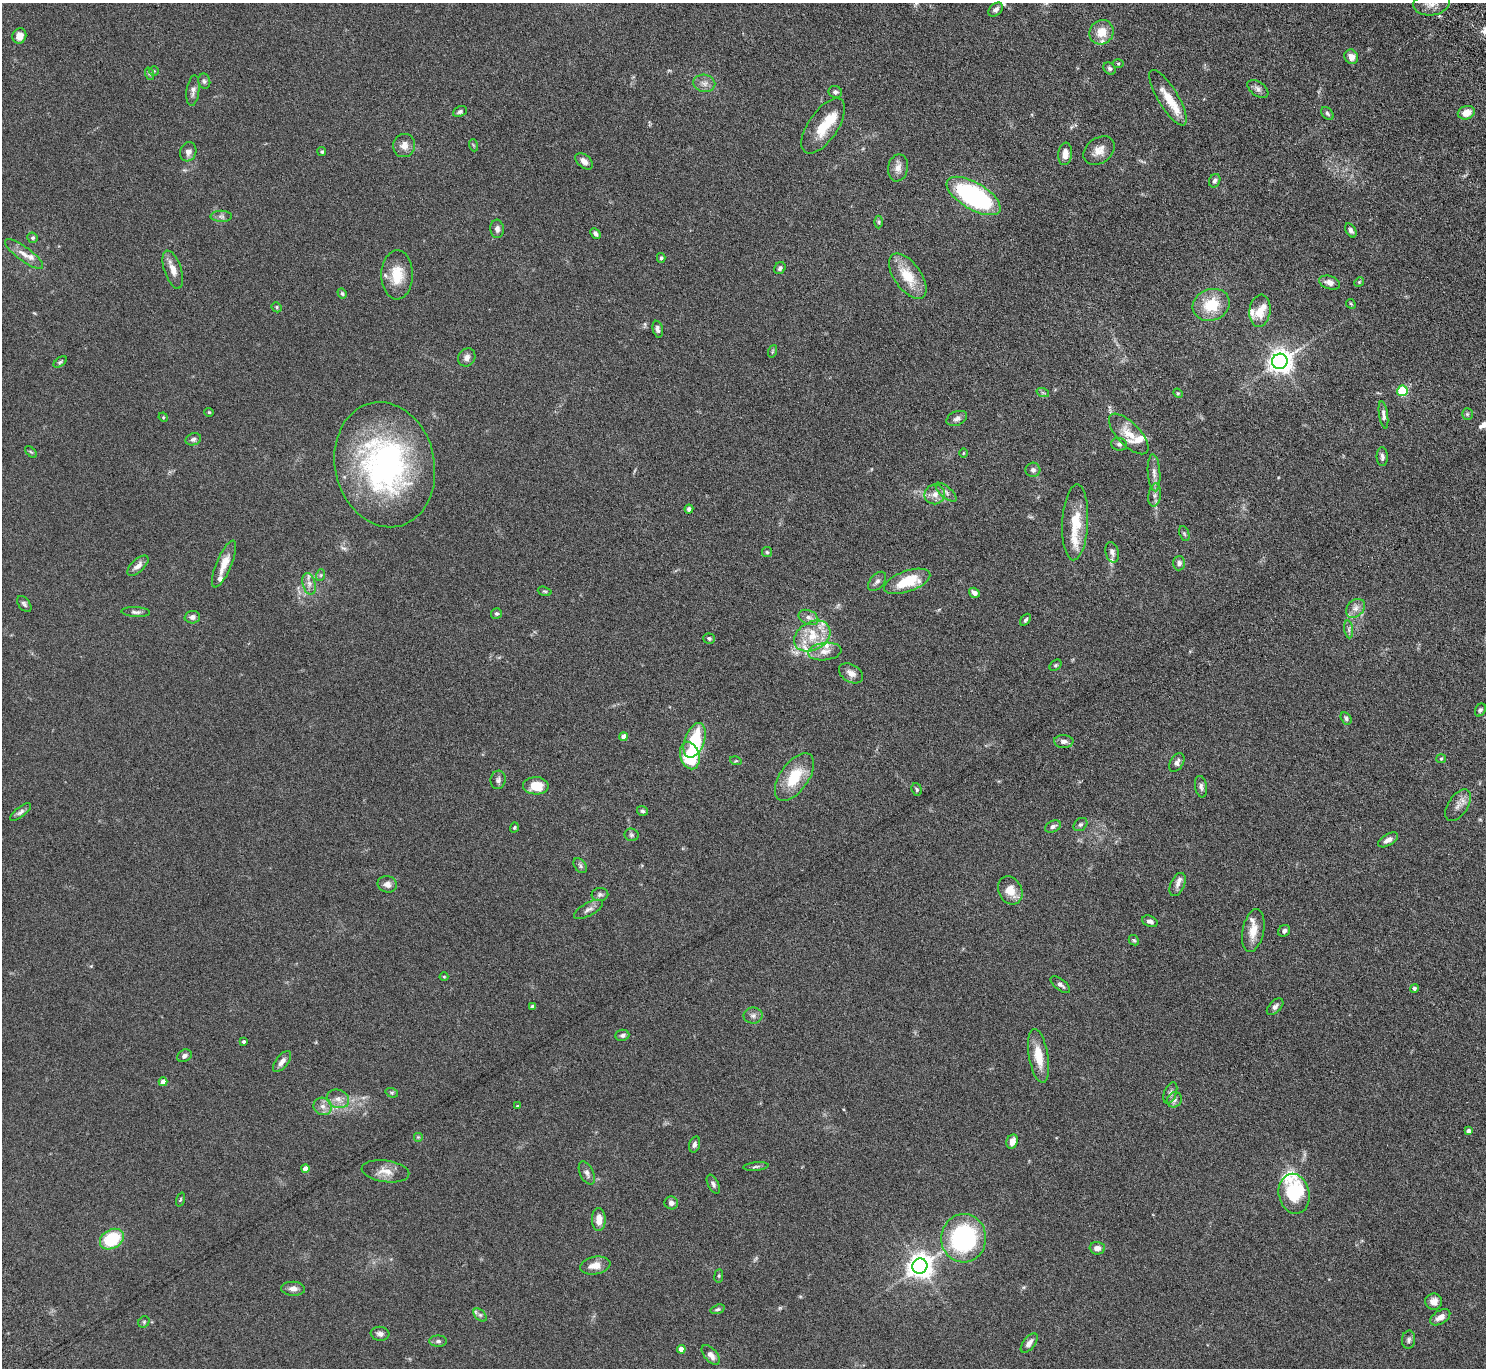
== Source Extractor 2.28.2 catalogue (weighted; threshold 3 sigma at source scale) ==
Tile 10 of 4 x 4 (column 2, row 3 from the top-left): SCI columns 1536-3019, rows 1559-2924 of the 6037 x 5985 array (HDU 1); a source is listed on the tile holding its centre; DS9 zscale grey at full resolution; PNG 1488 x 1370 px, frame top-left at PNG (2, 3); each listed source drawn as its Kron ellipse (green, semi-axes under 4 px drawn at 4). Nothing masked; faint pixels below the display range render black.
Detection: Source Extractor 2.28.2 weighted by HDU 2 'WHT'; one run over the whole footprint, this tile lists its part. Background 0.0883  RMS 0.0051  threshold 0.021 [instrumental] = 3 sigma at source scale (4.09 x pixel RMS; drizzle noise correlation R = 1.36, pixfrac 0.8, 0.05/0.05 arcsec/px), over >= 5 px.
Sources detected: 202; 2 too faint to see at this stretch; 3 inside a brighter object's white glare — neither listed nor drawn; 16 inside a brighter listed object's ellipse — not listed separately; the other 181 listed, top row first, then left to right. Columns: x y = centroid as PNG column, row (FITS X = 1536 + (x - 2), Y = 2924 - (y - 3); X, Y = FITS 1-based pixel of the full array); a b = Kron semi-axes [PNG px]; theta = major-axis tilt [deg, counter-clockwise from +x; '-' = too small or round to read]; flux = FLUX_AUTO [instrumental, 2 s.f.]
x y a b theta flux
1432 3 18 12 10 5.6
996 9 8 5 44 1.7
1101 32 12 11 - 6.8
19 36 8 7 - 3.7
1351 57 7 6 - 3.4
1118 63 5 3 - 0.49
1110 68 7 5 -44 0.99
154 71 5 4 - 0.52
150 74 6 4 -71 0.66
204 81 7 6 - 0.96
704 83 11 8 -10 2.5
1258 89 12 7 -36 1.7
193 91 15 6 83 2
835 92 7 6 - 1.2
1168 98 32 10 -59 9.1
460 112 7 5 25 1.1
1327 113 7 5 -50 0.93
1466 113 9 6 19 4.8
823 126 32 14 56 12
404 145 12 11 - 3.5
473 145 6 3 -71 0.52
1099 151 17 12 36 4.9
188 152 10 8 71 2.2
322 152 4 4 - 0.68
1065 154 11 7 83 4.3
584 161 10 6 -41 2.3
898 168 14 10 78 3.3
1215 181 7 5 66 1.3
974 196 30 13 -31 74
221 216 10 5 -1 1.3
879 222 6 4 -90 0.69
497 229 9 7 -86 1.8
1351 230 8 5 -57 1.3
595 234 6 4 -46 1.2
33 238 5 5 - 0.83
24 254 23 7 -36 4.1
661 258 5 4 - 0.7
780 268 6 5 - 1.1
173 270 20 8 -71 4.3
397 275 24 16 89 11
908 276 26 13 -55 13
1359 282 5 4 - 0.51
1329 283 11 6 -18 2.6
342 293 5 4 - 0.67
1351 304 5 4 - 0.49
1211 305 19 15 21 14
277 307 5 4 - 0.66
1260 311 16 10 83 6
658 329 8 5 -78 1.5
773 351 6 4 70 0.62
467 357 9 8 - 2.1
1280 361 8 7 - 380
60 362 7 4 36 0.7
1402 391 5 5 - 29
1043 393 6 4 -19 0.68
1178 393 5 4 - 0.5
209 412 4 4 - 0.48
1467 414 6 5 - 0.73
1383 415 14 4 -82 1.5
163 417 5 4 - 0.45
957 418 11 7 23 1.8
1129 434 26 11 -46 7.5
193 439 8 6 19 1.2
1119 444 8 6 -11 1.4
31 452 7 4 -44 0.58
963 453 5 3 - 0.41
1382 457 9 5 -86 1.4
385 465 63 49 -77 110
1033 470 7 7 - 1.6
1154 473 18 6 -86 2.8
946 492 13 5 -41 1.7
935 494 10 10 - 3.7
1155 495 12 6 82 1.9
689 509 4 4 - 1.2
1075 522 38 13 87 14
1184 534 8 4 -69 0.69
767 552 5 5 - 0.65
1112 552 10 6 -77 1.7
1179 563 7 6 - 1.6
224 564 25 7 67 5.7
138 566 13 6 43 2.6
321 575 6 4 71 0.61
877 581 11 7 48 1.7
907 581 24 10 19 15
309 584 11 6 -75 2.3
545 591 7 4 -18 0.66
974 593 5 4 - 2.1
24 604 9 5 -53 1.1
1355 608 11 8 45 2.7
136 612 14 5 -2 1.5
496 613 5 5 - 0.85
192 617 7 6 - 1.9
808 617 10 7 -25 2.1
1025 620 7 4 50 0.89
1349 629 9 4 -82 1.1
812 636 19 14 31 11
709 638 6 5 - 0.86
825 651 17 9 7 4
1055 665 7 4 40 0.73
851 673 13 8 -31 3.1
1480 710 7 5 60 0.89
1346 718 7 5 -59 0.92
624 737 4 4 - 3.1
695 740 18 10 70 20
1064 741 10 6 -3 2.1
690 755 14 9 -74 20
1441 759 5 4 - 0.59
736 761 6 3 -16 0.5
1177 762 10 6 59 1.8
794 777 27 14 55 15
498 780 9 7 81 1.4
536 786 13 8 -2 9
1201 787 11 6 -81 1.5
917 789 6 5 - 0.82
1458 805 18 10 57 3.5
642 811 6 5 - 0.78
20 812 13 5 39 1.5
1080 825 7 6 - 0.99
1053 826 8 5 26 1.4
514 827 5 4 - 0.62
631 835 7 6 - 0.97
1388 840 11 5 31 2.3
580 866 8 5 -51 1
387 884 10 8 -14 2.1
1177 884 12 7 67 2.1
1010 890 15 11 -62 5.7
600 895 8 6 8 1.2
588 909 16 6 28 2.1
1150 921 8 5 -22 1.8
1253 931 22 10 79 6.5
1284 931 6 5 - 1.4
1134 940 6 4 -42 0.64
444 977 4 4 - 0.46
1060 985 11 5 -37 1.7
1414 988 4 4 - 0.89
532 1006 3 3 - 0.85
1275 1007 10 6 45 1.6
753 1016 9 8 - 1.8
622 1035 7 5 8 1.2
243 1042 3 3 - 0.8
184 1056 8 5 31 1.4
1038 1056 27 9 -80 9.5
282 1062 12 6 51 2.4
163 1082 4 4 - 3.1
392 1093 6 4 -17 0.67
1170 1093 11 6 70 1.5
338 1099 11 9 -21 3.4
1174 1100 8 7 - 1.6
323 1106 9 8 - 2.7
517 1106 3 3 - 0.37
1468 1131 4 4 - 1.9
418 1137 5 5 - 0.62
1012 1142 7 5 69 4.1
694 1144 8 5 73 1.3
756 1167 12 3 6 0.94
305 1169 4 4 - 3.8
385 1171 24 10 -8 5.5
587 1173 12 6 -64 1.8
713 1184 10 5 -64 1.4
1294 1194 20 15 -78 16
180 1200 7 3 71 0.52
671 1203 7 6 - 1.9
599 1220 11 7 -90 4.2
964 1238 24 22 87 56
112 1239 12 9 30 21
1097 1248 7 6 - 2.4
595 1265 15 8 11 4.6
920 1266 8 7 - 430
719 1276 7 3 82 0.6
293 1289 12 7 -2 2.4
1434 1302 8 8 - 3.4
717 1309 7 4 17 0.84
480 1315 8 5 -44 1.1
1440 1317 11 6 31 3.1
144 1322 6 5 - 0.7
380 1334 9 7 -6 2
1409 1340 9 6 85 1.3
438 1341 9 5 0 1.1
1029 1343 11 6 52 2
681 1349 4 4 - 4.1
711 1355 11 6 -49 2.8
Isophote crosses this tile's border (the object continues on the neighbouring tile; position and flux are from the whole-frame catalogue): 1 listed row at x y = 1432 3